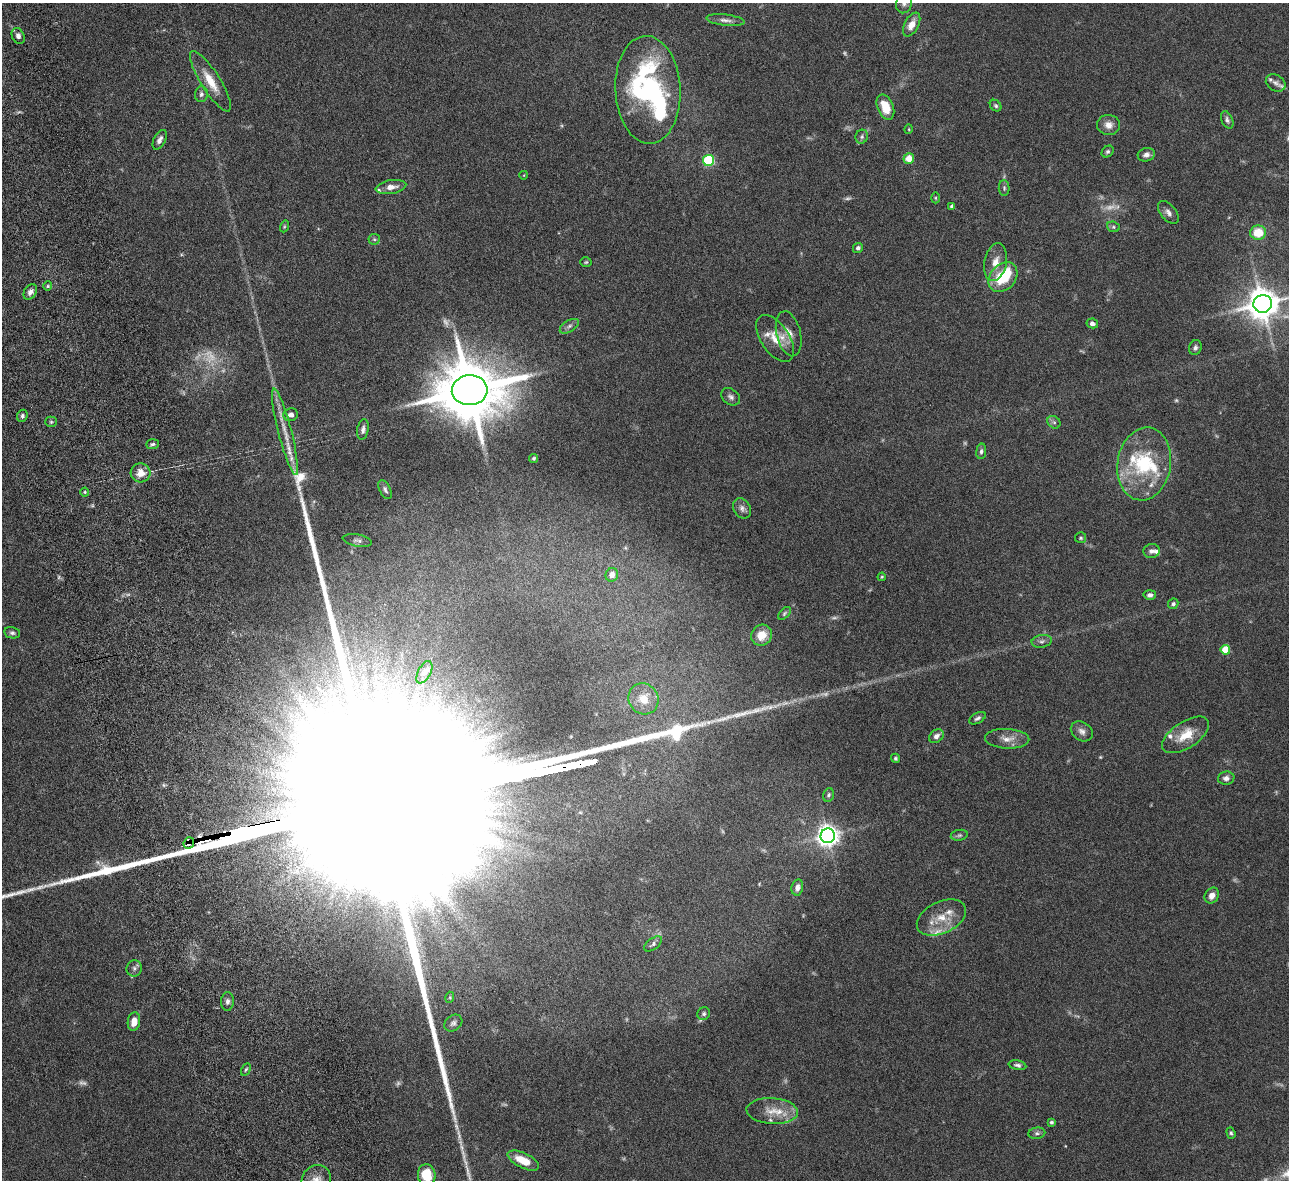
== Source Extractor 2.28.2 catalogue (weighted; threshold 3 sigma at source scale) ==
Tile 11 of 4 x 4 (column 3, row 3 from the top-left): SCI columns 2628-3914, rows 1464-2641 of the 5257 x 5162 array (HDU 1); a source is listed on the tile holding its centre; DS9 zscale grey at full resolution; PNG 1291 x 1182 px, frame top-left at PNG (2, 3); each listed source drawn as its Kron ellipse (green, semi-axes under 4 px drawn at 4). Shown black and unused: <1% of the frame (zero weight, under 6 of 12 exposures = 3% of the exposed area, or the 3 px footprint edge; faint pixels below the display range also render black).
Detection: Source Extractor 2.28.2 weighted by HDU 2 'WHT'; one run over the whole footprint, this tile lists its part. Background 0.125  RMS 0.0034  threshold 0.0139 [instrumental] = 3 sigma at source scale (4.09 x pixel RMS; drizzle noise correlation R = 1.36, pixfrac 0.8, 0.05/0.05 arcsec/px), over >= 5 px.
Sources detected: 138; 18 too faint to see at this stretch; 2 inside a brighter object's white glare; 2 long thin detections or spike segments (spike, bleed or trail) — neither listed nor drawn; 15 inside a brighter listed object's ellipse — not listed separately; the other 101 listed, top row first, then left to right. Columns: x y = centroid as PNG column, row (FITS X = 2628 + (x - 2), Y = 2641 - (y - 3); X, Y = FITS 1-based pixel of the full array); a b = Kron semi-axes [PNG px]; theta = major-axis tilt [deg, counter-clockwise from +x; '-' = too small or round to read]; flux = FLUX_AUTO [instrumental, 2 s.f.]
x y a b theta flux
904 3 10 8 75 1.3
726 20 19 5 -6 1.7
912 25 13 7 62 3
18 36 8 6 -64 1.2
210 81 35 9 -58 6.3
1276 83 10 8 -31 1.2
648 90 54 32 -87 61
201 94 8 6 85 0.9
996 106 6 5 - 0.59
885 107 13 8 -68 6.5
1227 120 9 5 -67 0.88
1109 125 11 10 - 2.5
909 129 5 3 - 0.27
862 137 7 6 - 0.8
160 140 11 5 63 1.4
1108 152 6 5 - 0.64
1146 155 9 6 15 1.3
909 158 5 5 - 4.1
708 160 5 5 - 30
524 175 4 3 - 0.2
391 187 15 7 9 2.5
1004 188 8 5 -89 0.64
935 198 5 3 - 0.32
952 206 4 3 - 0.69
1168 212 13 7 -50 1.6
284 226 6 4 71 0.36
1113 227 6 5 - 0.61
1258 233 8 7 - 7
374 239 6 5 - 0.51
858 248 5 4 - 0.74
586 262 5 4 - 0.43
996 262 19 11 79 4
1003 277 16 12 49 13
48 286 4 4 - 0.38
30 292 8 6 55 1.3
1263 304 9 9 - 640
1092 323 6 5 - 1.1
569 326 10 5 32 1.2
789 334 23 12 -76 3.6
775 338 27 14 -56 5.6
1195 348 8 6 72 0.84
470 390 18 15 5 3000
731 397 10 7 -38 1.2
291 415 7 6 - 1.4
22 416 6 5 - 0.69
51 422 5 5 - 0.46
1054 422 7 5 -43 0.71
363 429 10 5 80 1.3
285 432 45 6 -76 5.9
153 444 6 5 - 0.65
981 451 8 5 82 0.81
534 458 4 4 - 0.5
1144 464 37 26 80 22
141 473 10 9 - 3.5
385 490 10 5 -63 0.84
85 492 4 4 - 0.41
742 508 11 8 -57 1.4
1081 538 5 5 - 0.54
357 540 15 6 -10 1.1
1151 551 8 7 - 1.2
612 575 7 6 - 1.9
882 577 4 3 - 0.35
1150 595 6 4 5 1.1
1173 604 5 5 - 0.75
784 613 8 4 46 0.56
12 633 8 5 -11 0.79
762 635 11 10 - 4.8
1042 641 10 6 10 1
1225 650 5 5 - 9
424 672 12 6 62 1.2
643 699 16 14 -58 4.7
977 718 9 5 29 0.87
1082 731 12 9 -34 1.6
1186 735 27 13 33 7
936 736 8 6 37 1.4
1007 739 22 10 -3 3.3
895 758 4 4 - 0.55
1226 778 8 6 9 1.5
829 795 7 5 72 0.62
959 835 9 5 11 0.68
828 836 7 7 - 240
189 843 6 5 - 4.7
797 887 8 6 79 1.5
1212 895 8 7 - 2
941 917 26 15 26 7.2
653 944 10 5 36 0.87
134 968 8 7 - 1.1
450 997 5 3 - 0.32
227 1001 9 6 89 1.2
704 1014 6 6 - 0.7
134 1022 9 6 81 3.3
453 1023 10 7 37 1
1018 1065 9 4 -11 0.84
246 1069 6 3 62 0.45
772 1111 26 13 -4 6.1
1051 1122 3 3 - 0.55
1037 1133 8 5 8 0.82
1231 1133 6 4 -71 0.51
523 1161 17 7 -26 6.3
427 1175 11 9 -85 8.8
316 1180 15 14 - 3.9
Overlapping masked pixels (flux is a lower limit): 1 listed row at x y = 189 843
Isophote crosses this tile's border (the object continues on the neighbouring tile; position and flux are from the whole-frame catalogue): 4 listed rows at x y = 904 3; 1263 304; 427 1175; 316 1180